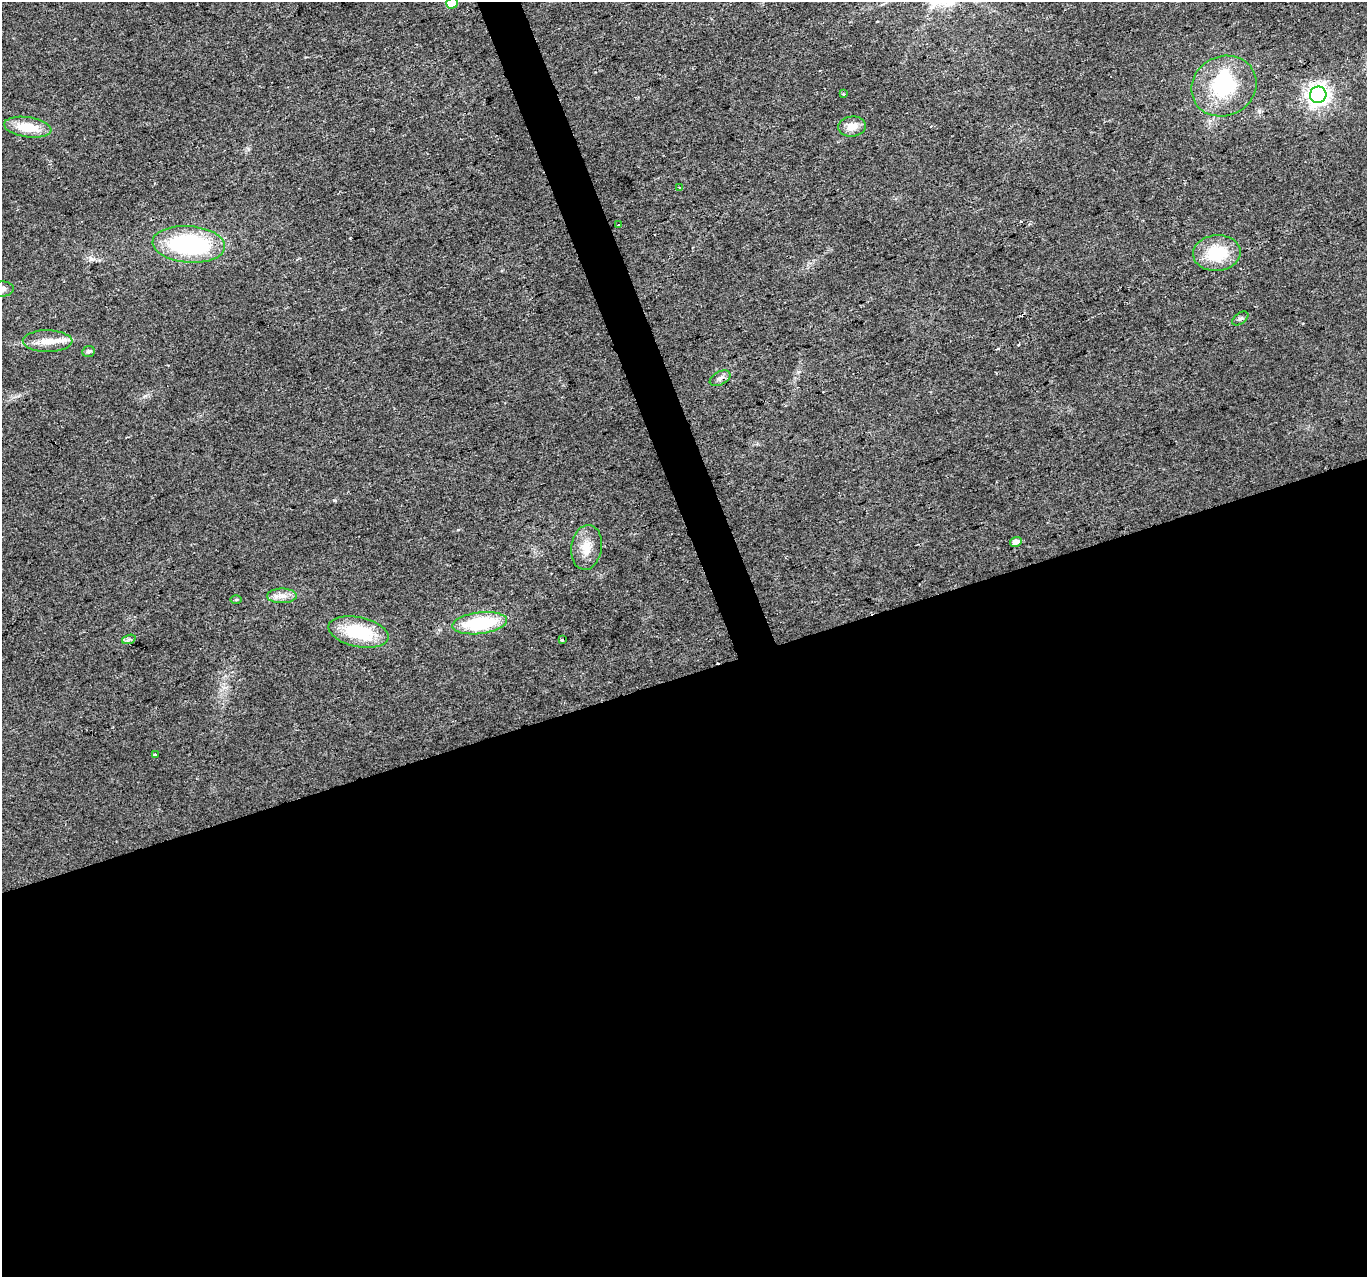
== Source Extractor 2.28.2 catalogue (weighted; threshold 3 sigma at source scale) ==
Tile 15 of 4 x 4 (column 3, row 4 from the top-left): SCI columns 2732-4096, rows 125-1399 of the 5461 x 5294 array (HDU 1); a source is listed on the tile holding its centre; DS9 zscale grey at full resolution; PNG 1369 x 1279 px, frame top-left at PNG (2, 2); each listed source drawn as its Kron ellipse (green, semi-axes under 4 px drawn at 4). Shown black and unused: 49% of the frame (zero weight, under 2 of 3 exposures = <1% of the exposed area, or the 3 px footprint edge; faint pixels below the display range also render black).
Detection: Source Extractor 2.28.2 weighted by HDU 2 'WHT'; one run over the whole footprint, this tile lists its part. Background 0.0183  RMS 0.0061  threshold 0.0273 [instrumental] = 3 sigma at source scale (4.5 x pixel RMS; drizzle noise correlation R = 1.50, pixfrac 1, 0.0396/0.0396 arcsec/px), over >= 5 px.
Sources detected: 25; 1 inside a brighter object's white glare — neither listed nor drawn; the other 24 listed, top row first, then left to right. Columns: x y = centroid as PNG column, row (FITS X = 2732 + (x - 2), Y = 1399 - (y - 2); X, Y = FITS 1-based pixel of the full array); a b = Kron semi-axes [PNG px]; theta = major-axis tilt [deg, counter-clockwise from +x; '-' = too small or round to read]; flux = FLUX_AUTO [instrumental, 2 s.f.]
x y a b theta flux
452 3 6 5 - 17
1224 86 33 29 26 46
844 94 4 3 - 0.69
1318 95 8 8 - 390
28 127 24 10 -8 16
852 127 14 10 5 7.2
679 187 3 3 - 0.7
619 225 3 2 - 0.9
189 244 36 18 -4 73
1217 253 24 18 4 26
2 289 12 7 4 3.4
1240 318 9 5 36 1.6
48 341 25 11 -1 9.5
89 351 6 5 - 1.5
720 378 11 6 26 2.4
1016 542 6 5 - 3
587 547 22 15 81 10
282 596 15 7 0 4.6
236 599 6 4 1 0.71
480 623 27 10 7 41
358 632 30 15 -12 32
129 639 7 4 19 1.2
562 639 3 3 - 0.75
155 755 3 3 - 2.9
Isophote crosses this tile's border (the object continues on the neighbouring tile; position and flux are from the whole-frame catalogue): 2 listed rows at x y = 452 3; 2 289
Unlisted compact peaks at least as high as the median listed source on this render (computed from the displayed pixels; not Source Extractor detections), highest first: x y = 334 500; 91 259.